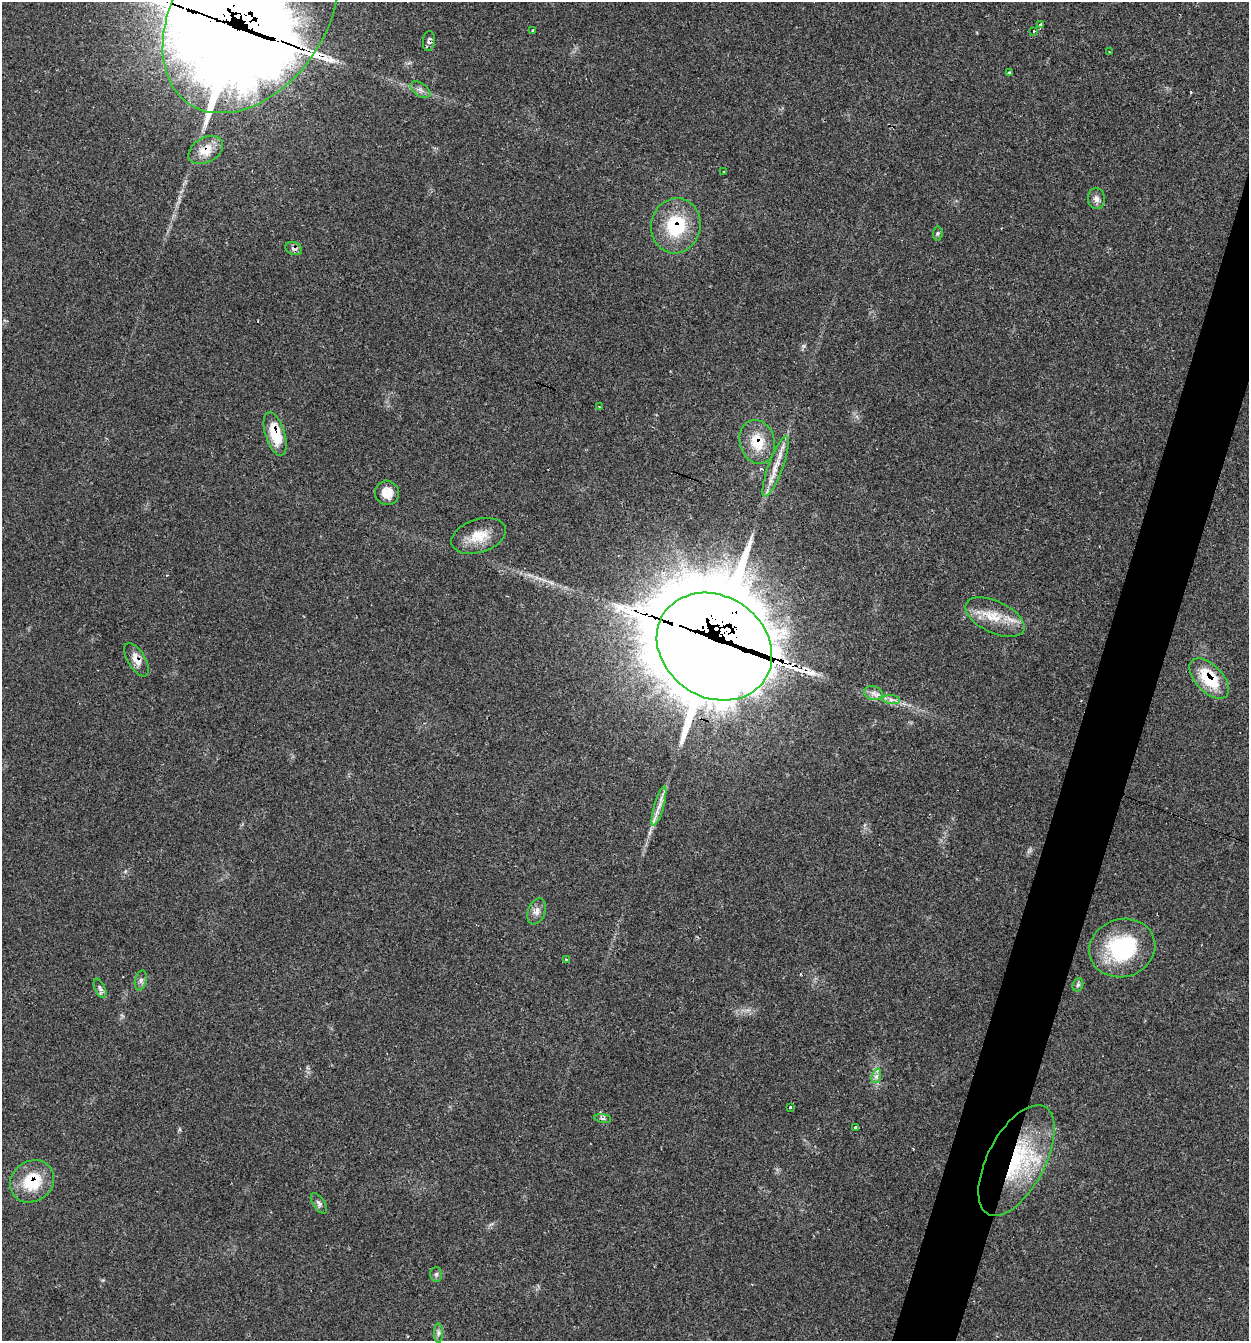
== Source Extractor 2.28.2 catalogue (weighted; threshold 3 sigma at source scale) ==
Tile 10 of 4 x 4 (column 2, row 3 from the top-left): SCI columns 1377-2623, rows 1344-2682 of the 5375 x 5361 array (HDU 1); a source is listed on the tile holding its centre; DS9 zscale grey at full resolution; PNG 1251 x 1343 px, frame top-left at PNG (2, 2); each listed source drawn as its Kron ellipse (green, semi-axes under 4 px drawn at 4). Shown black and unused: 4% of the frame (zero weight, under 2 of 3 exposures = <1% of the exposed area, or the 3 px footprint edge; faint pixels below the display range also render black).
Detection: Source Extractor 2.28.2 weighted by HDU 2 'WHT'; one run over the whole footprint, this tile lists its part. Background 0.0712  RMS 0.0074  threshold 0.0332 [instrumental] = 3 sigma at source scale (4.5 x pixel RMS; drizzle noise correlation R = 1.50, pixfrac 1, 0.05/0.05 arcsec/px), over >= 5 px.
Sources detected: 54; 4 inside a brighter object's white glare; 4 cosmic-ray / hot-pixel residue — neither listed nor drawn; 4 inside a brighter listed object's ellipse — not listed separately; the other 42 listed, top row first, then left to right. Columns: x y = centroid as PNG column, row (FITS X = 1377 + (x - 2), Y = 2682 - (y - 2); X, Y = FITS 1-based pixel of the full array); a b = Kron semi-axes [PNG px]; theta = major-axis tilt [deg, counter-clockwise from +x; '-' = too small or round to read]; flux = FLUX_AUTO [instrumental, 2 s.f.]
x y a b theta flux
251 13 110 75 56 5800
1040 25 3 3 - 1.9
533 30 3 3 - 0.78
1033 31 3 3 - 2.2
429 41 10 6 83 2.4
1109 52 2 2 - 0.65
1009 73 3 3 - 2.2
420 90 11 6 -35 3.4
206 150 18 12 30 12
724 172 3 2 - 0.79
1096 199 10 8 -84 3.7
676 226 27 24 79 40
938 233 7 4 84 1.2
294 249 8 6 -21 2.9
599 407 2 2 - 0.75
275 434 22 9 -73 24
757 442 22 17 -75 20
776 466 32 7 70 11
387 493 12 12 - 9.7
479 536 28 16 17 16
995 617 32 16 -25 19
714 647 60 50 -33 9500
137 660 19 9 -60 7.7
1209 679 25 13 -46 32
873 693 9 7 -16 3.7
891 700 9 4 -8 2.4
659 806 20 4 74 5.6
537 911 13 8 70 4.4
1122 948 33 29 17 65
566 960 3 3 - 2.4
141 980 10 5 76 2.4
1078 985 7 5 68 1.5
100 988 10 5 -65 2.4
876 1076 7 4 71 2.4
790 1107 3 3 - 1.7
603 1118 8 4 -8 1.5
856 1127 4 3 - 3.5
1016 1160 61 28 62 83
32 1181 23 20 36 30
319 1203 11 6 -56 2.4
436 1274 7 6 - 1.8
438 1333 10 4 90 2.1
Overlapping masked pixels (flux is a lower limit): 12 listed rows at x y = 251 13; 429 41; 206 150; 676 226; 294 249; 275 434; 757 442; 714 647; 137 660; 1209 679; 1016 1160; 32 1181
Isophote crosses this tile's border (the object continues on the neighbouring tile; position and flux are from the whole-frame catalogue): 1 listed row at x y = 251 13